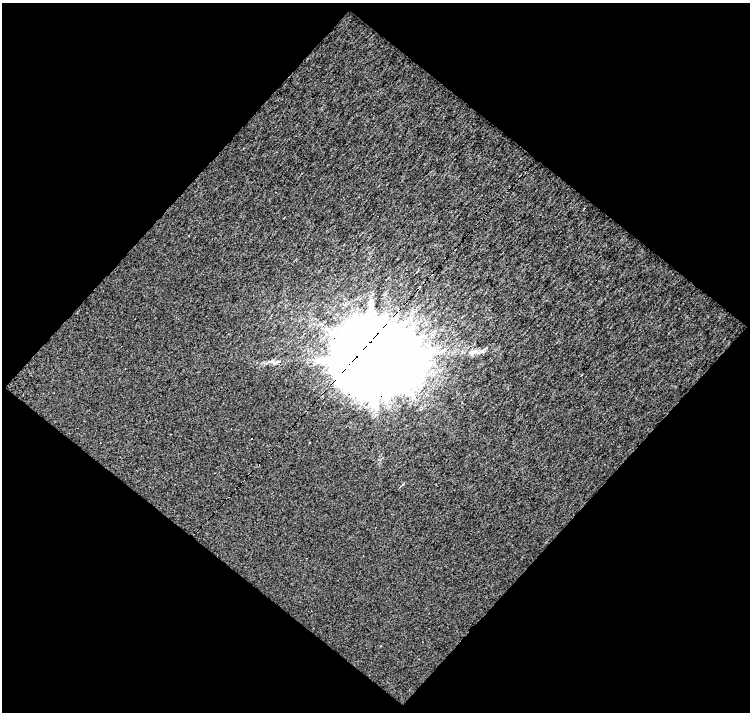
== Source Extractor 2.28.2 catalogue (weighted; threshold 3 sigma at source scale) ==
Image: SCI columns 1-748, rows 20-729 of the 748 x 750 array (HDU 1 of 3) = the unmasked area's bounding box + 8 px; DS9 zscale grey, full resolution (1 PNG px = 1 image px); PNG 752 x 714 px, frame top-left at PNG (2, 3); no overlay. Shown black and unused: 51% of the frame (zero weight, under 8 of 16 exposures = <1% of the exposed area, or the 3 px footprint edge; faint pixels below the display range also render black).
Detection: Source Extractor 2.28.2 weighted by HDU 2 'WHT'. Background 0.644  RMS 1.4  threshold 5.67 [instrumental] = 3 sigma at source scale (4.09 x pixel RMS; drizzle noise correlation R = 1.36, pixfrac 0.8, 0.0396/0.0396 arcsec/px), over >= 5 px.
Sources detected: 4; all 4 listed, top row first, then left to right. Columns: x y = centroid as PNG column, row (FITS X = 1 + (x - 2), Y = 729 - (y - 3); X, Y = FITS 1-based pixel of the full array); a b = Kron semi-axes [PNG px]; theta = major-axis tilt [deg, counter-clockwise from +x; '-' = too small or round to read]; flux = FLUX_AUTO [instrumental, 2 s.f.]
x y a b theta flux
473 352 19 7 12 9.8e+02
373 357 23 21 -10 2.8e+06
275 363 9 4 19 2.8e+02
403 484 4 4 - 1.5e+02
Overlapping masked pixels (flux is a lower limit): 1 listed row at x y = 373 357